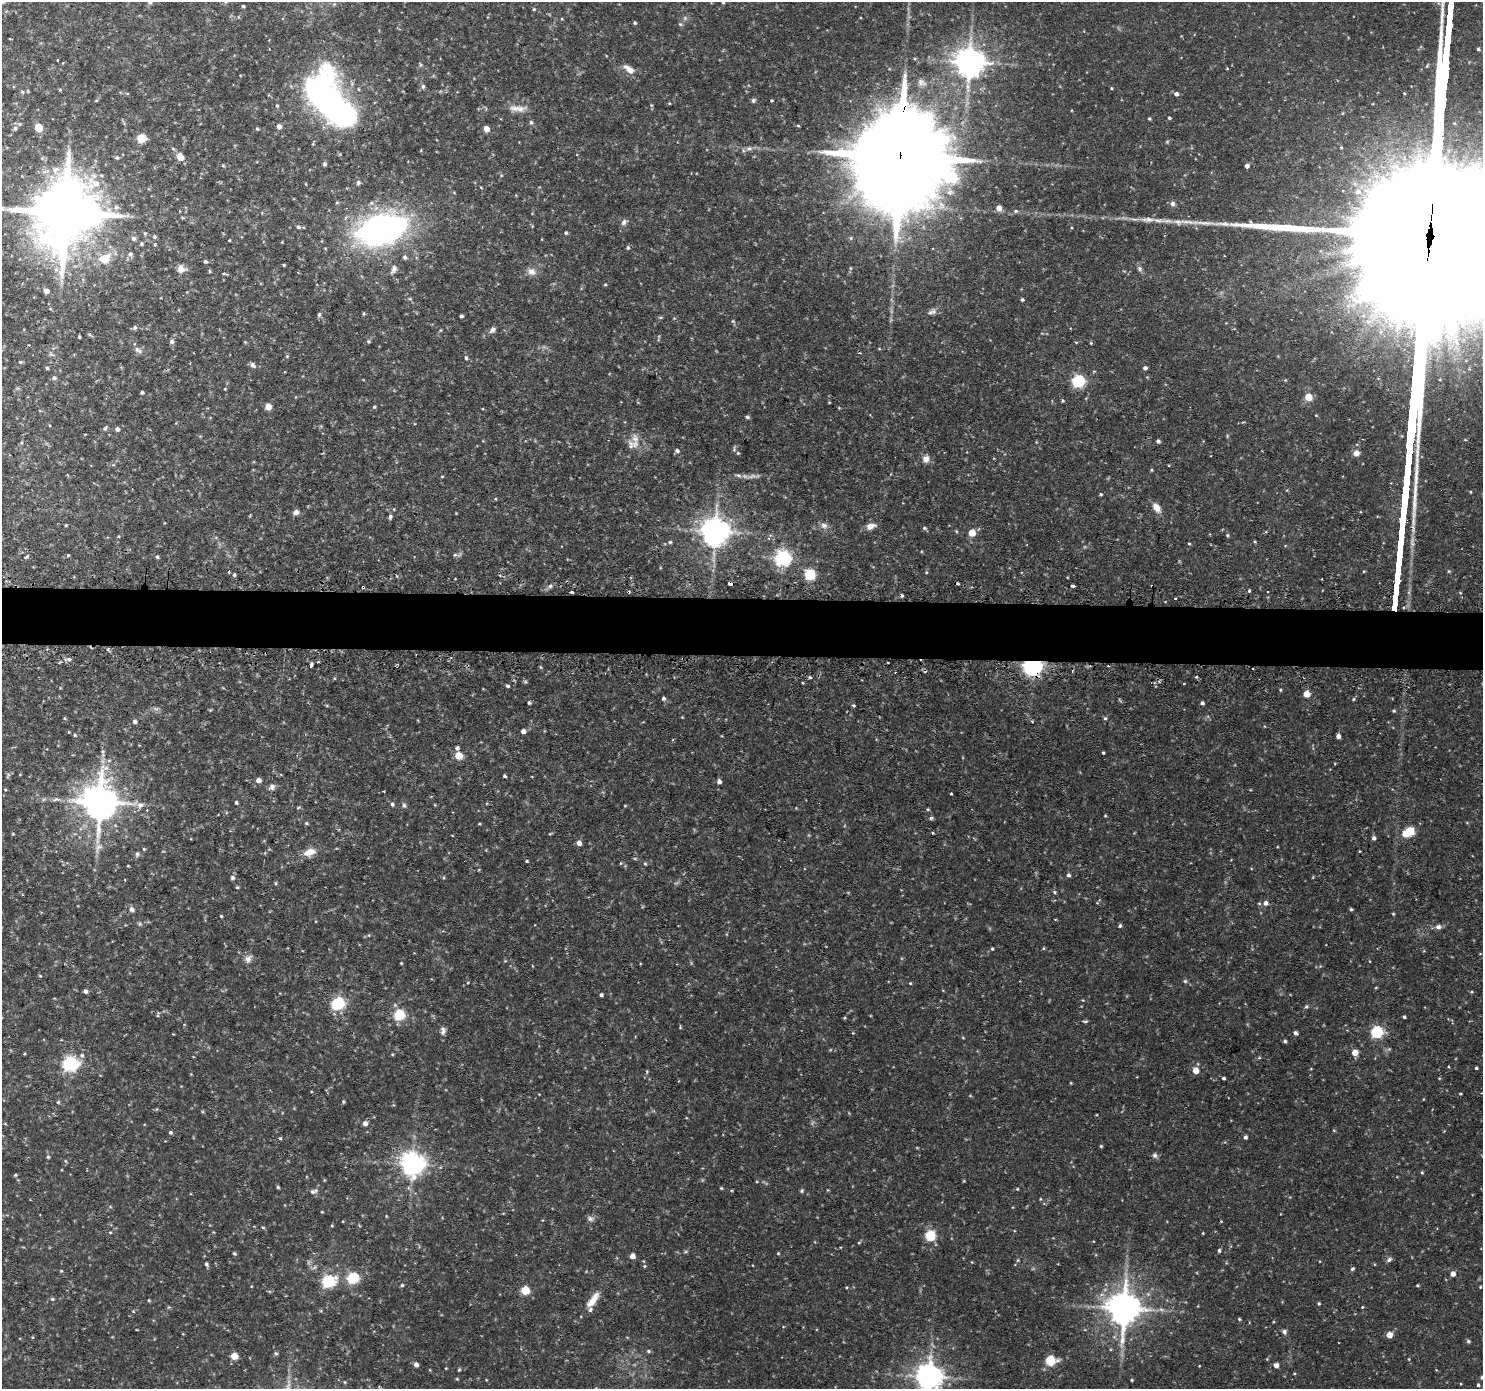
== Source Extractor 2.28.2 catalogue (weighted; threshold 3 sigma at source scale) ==
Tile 5 of 3 x 3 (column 2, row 2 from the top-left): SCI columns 1501-2981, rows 1516-2902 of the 4481 x 4514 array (HDU 1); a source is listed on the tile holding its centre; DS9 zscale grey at full resolution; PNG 1485 x 1391 px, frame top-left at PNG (2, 2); no overlay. Shown black and unused: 4% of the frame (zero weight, under 2 of 3 exposures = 3% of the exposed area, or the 3 px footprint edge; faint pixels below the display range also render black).
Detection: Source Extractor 2.28.2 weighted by HDU 2 'WHT'; one run over the whole footprint, this tile lists its part. Background 0.0946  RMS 0.0078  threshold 0.0353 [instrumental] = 3 sigma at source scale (4.5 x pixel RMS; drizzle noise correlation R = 1.50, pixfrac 1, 0.05/0.05 arcsec/px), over >= 5 px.
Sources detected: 344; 4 too faint to see at this stretch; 2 inside a brighter object's white glare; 10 cosmic-ray / hot-pixel residue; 2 long thin detections or spike segments (spike, bleed or trail) — not listed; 3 inside a brighter listed object's ellipse — not listed separately; the other 323 listed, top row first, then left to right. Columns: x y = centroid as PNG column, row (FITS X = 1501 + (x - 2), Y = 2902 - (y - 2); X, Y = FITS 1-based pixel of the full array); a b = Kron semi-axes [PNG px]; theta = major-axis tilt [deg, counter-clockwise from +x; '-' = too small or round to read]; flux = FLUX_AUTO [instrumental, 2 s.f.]
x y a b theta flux
150 2 6 6 - 1.9
723 2 4 4 - 0.87
243 6 3 3 - 1
534 9 5 4 - 0.89
635 23 4 4 - 1.1
680 24 6 6 - 1.3
969 62 9 8 - 1300
629 69 16 8 -38 6.4
423 86 6 6 - 2
1111 88 4 3 - 0.73
60 89 5 3 - 0.81
22 92 5 4 - 1.1
1176 94 5 4 - 2.7
323 98 51 30 -50 330
753 100 6 6 - 1.5
771 100 3 3 - 0.78
96 101 5 3 - 0.71
277 105 5 4 - 0.97
651 105 5 4 - 0.79
515 108 18 9 -4 7.2
1169 118 4 3 - 1.1
1149 119 4 3 - 0.82
531 122 6 5 - 1.6
279 126 5 5 - 3.7
798 126 5 3 - 0.75
38 127 7 7 - 9.4
15 128 5 5 - 1.7
257 129 4 3 - 0.99
486 129 5 4 - 8.5
141 138 5 5 - 31
749 148 10 6 5 3
900 154 57 22 85 29000
180 157 6 5 - 10
117 158 5 4 - 1.4
324 164 5 5 - 1.2
223 165 5 3 - 0.78
1247 166 4 4 - 3.1
358 183 6 5 - 1.4
1358 191 9 9 - 6.9
950 192 9 7 10 4
1173 204 7 6 - 2.4
116 207 8 7 - 2.5
999 208 5 5 - 6
1016 211 5 5 - 1.2
65 212 21 14 83 7500
1158 220 17 5 -9 5.6
624 222 9 6 53 2.6
1178 222 14 7 -15 4.9
298 227 6 4 -19 1.6
381 229 56 32 16 210
145 233 5 4 - 1.1
566 233 5 4 - 1.1
154 237 5 5 - 1.3
133 238 6 6 - 2.1
229 240 3 2 - 0.66
282 242 3 3 - 0.51
141 244 5 4 - 1.1
155 244 4 4 - 0.83
628 248 5 4 - 1.4
130 254 7 6 - 2.3
405 257 6 5 - 2
104 258 15 12 24 16
206 262 6 4 -30 1.5
284 265 3 3 - 0.9
181 269 10 9 - 5
394 269 12 7 67 3.7
1140 269 8 6 -76 2.1
209 271 5 3 - 0.84
532 271 12 9 -29 5
225 274 8 3 -15 0.97
605 284 4 4 - 0.83
46 291 5 5 - 5
1022 300 4 4 - 1.2
930 313 10 6 29 2.8
319 314 6 5 - 1.6
461 316 4 3 - 1.7
660 317 6 3 -18 0.88
733 321 4 4 - 0.9
135 327 6 5 - 1.6
493 330 8 6 41 2.8
89 334 5 3 - 0.96
79 337 3 3 - 0.99
368 341 6 4 70 1.2
172 342 5 5 - 2.4
245 342 4 3 - 0.77
1076 342 5 3 - 0.63
1091 343 5 3 - 0.69
138 350 12 6 -36 3
287 356 5 4 - 0.95
466 358 5 4 - 1.3
20 362 5 4 - 0.91
252 365 7 6 - 2.5
47 368 4 4 - 1.2
1145 368 4 4 - 2
284 372 3 2 - 0.85
54 378 6 5 - 1.8
1285 380 4 4 - 0.72
1078 381 6 6 - 120
225 389 4 3 - 0.65
142 392 4 3 - 1.6
1308 397 5 5 - 20
1063 401 4 3 - 0.91
268 407 5 5 - 13
374 407 4 4 - 0.93
747 417 5 4 - 1.5
105 428 7 5 45 1.7
117 429 5 5 - 2.6
1158 441 4 3 - 2
21 443 5 3 - 0.88
635 444 14 10 74 6.9
677 450 5 5 - 2
738 453 5 5 - 1
1356 453 7 7 - 4.1
926 459 10 9 - 4.3
1151 470 5 3 - 0.77
738 475 9 5 -8 2.2
442 476 4 3 - 0.56
1101 494 4 3 - 1.1
495 499 4 4 - 0.76
1156 508 10 7 -59 6.6
296 512 7 6 - 2.9
390 516 6 5 - 1.6
66 525 4 3 - 0.68
824 525 10 7 -23 3.7
871 526 12 7 14 5.2
924 528 5 4 - 1.3
715 531 8 8 - 1100
956 531 5 3 - 0.74
972 533 5 5 - 16
1227 535 4 4 - 0.94
670 542 5 4 - 1.4
1189 544 3 3 - 0.91
68 555 3 3 - 1.5
455 555 6 5 - 1.3
27 556 4 3 - 2.2
157 557 4 4 - 1.2
783 558 6 6 - 250
229 572 3 3 - 1.5
926 572 4 3 - 0.74
810 574 5 5 - 72
234 575 5 4 - 1.1
730 584 4 3 - 5.2
550 586 6 5 - 1.8
1073 586 4 3 - 2.8
363 587 3 3 - 2.2
1249 591 3 3 - 2
571 592 3 3 - 1.8
1396 594 36 3 84 7300
1175 598 3 2 - 1.2
108 649 5 4 - 1.4
451 657 3 2 - 0.75
68 659 11 5 7 2.5
311 665 5 3 - 5.8
1032 665 7 6 - 440
810 677 5 4 - 1.2
1197 677 3 3 - 1.6
525 682 5 4 - 1
508 686 4 4 - 1.3
1280 690 4 4 - 0.81
1306 694 5 5 - 12
663 698 4 4 - 1.5
529 703 4 3 - 1.1
1202 703 4 4 - 1.8
854 705 4 3 - 1.3
156 709 7 4 -1 1.6
1105 718 5 5 - 1.2
135 721 5 5 - 2.5
523 731 5 4 - 3.5
75 735 4 4 - 1
1338 736 4 4 - 3.1
457 748 5 5 - 1.8
103 751 7 4 -72 1.4
1103 753 3 3 - 0.97
459 756 5 5 - 21
109 760 6 4 0 1.5
504 776 4 3 - 1.3
258 780 5 5 - 4.2
719 781 5 4 - 3
272 787 8 7 - 3
5 790 3 3 - 0.69
384 791 2 2 - 0.73
951 794 3 3 - 1
55 799 8 5 20 1.9
99 802 11 10 - 2100
236 802 5 4 - 1.1
392 804 5 5 - 1.5
140 805 9 8 - 4.1
404 805 6 6 - 1.8
435 805 5 3 - 0.58
625 806 4 3 - 0.65
298 808 6 3 20 0.88
928 809 4 4 - 0.79
1105 816 4 3 - 0.76
931 818 5 5 - 1.3
307 823 5 4 - 0.93
479 824 5 3 - 0.71
1410 831 5 5 - 41
933 833 3 3 - 0.68
13 834 4 3 - 0.67
1405 834 5 4 - 9
1374 838 5 5 - 2.2
579 843 5 4 - 4.4
98 848 17 9 62 6.1
144 849 4 4 - 0.86
309 852 15 9 18 8.8
137 854 8 5 73 1.7
635 859 5 3 - 0.84
527 861 3 3 - 0.94
621 863 5 3 - 0.62
645 864 5 3 - 0.82
128 866 4 3 - 0.59
1068 875 5 5 - 1.8
232 878 6 5 - 1.7
124 880 3 3 - 0.96
275 883 6 4 90 0.83
237 887 4 4 - 0.91
1265 903 7 7 - 3.6
131 909 8 6 -40 3.1
1351 909 4 3 - 1.2
221 916 4 3 - 0.77
1120 926 5 4 - 1.2
1438 927 9 6 -2 2.9
369 935 5 3 - 0.72
1043 948 5 3 - 0.75
992 949 4 3 - 0.84
248 959 12 9 58 4.1
401 963 3 3 - 0.7
40 976 5 3 - 0.67
1185 981 5 5 - 1.2
910 983 4 3 - 0.71
86 991 4 4 - 2.5
601 995 4 4 - 1.6
338 1003 7 6 - 120
158 1014 9 3 75 1.1
399 1014 5 5 - 71
1404 1017 3 3 - 1.4
844 1018 4 3 - 0.86
1085 1021 8 3 0 1.1
680 1027 4 4 - 0.7
443 1031 11 7 84 3.1
1376 1032 6 5 - 100
853 1033 4 4 - 0.59
1295 1033 5 4 - 2.3
1285 1041 4 4 - 1.5
1355 1052 5 4 - 9.7
24 1054 4 3 - 0.71
82 1055 6 6 - 2.1
1259 1058 5 3 - 0.82
70 1063 6 6 - 200
1476 1068 3 3 - 1.1
1196 1070 5 5 - 11
1223 1078 4 3 - 1.3
1071 1083 4 3 - 0.58
1460 1094 3 3 - 0.73
58 1102 5 4 - 0.99
343 1102 5 3 - 0.88
365 1123 5 5 - 3.8
170 1132 5 4 - 1.4
1245 1137 4 4 - 2
280 1138 4 4 - 0.87
1101 1146 4 4 - 0.84
1155 1155 7 6 - 2.1
48 1157 5 4 - 1.1
65 1161 5 5 - 0.95
412 1164 8 7 - 700
1422 1172 4 4 - 0.87
15 1175 4 3 - 0.87
278 1187 3 3 - 1.2
721 1188 5 3 - 0.85
1017 1189 4 3 - 0.77
314 1191 12 6 19 2.7
802 1191 6 4 48 1.1
1040 1199 5 3 - 0.65
322 1212 3 3 - 0.59
386 1216 5 3 - 0.61
590 1219 9 7 -12 2.6
332 1226 4 3 - 0.61
263 1227 5 3 - 0.81
110 1232 4 4 - 0.75
1203 1233 4 3 - 0.61
930 1235 5 5 - 63
1219 1251 4 4 - 1.4
234 1253 5 4 - 1.1
778 1253 4 4 - 0.76
632 1256 4 4 - 6
1389 1259 9 5 39 1.9
1018 1260 6 4 71 0.93
972 1262 4 3 - 0.58
206 1264 5 4 - 1.5
644 1266 5 4 - 0.91
1352 1269 5 4 - 1.2
61 1271 4 4 - 0.75
1453 1274 5 4 - 4.9
353 1278 6 5 - 84
328 1281 6 6 - 120
402 1285 4 4 - 1.1
1417 1285 3 3 - 0.78
1480 1287 3 3 - 0.73
525 1290 5 5 - 36
52 1299 5 4 - 1.2
149 1300 4 3 - 0.76
593 1300 23 8 52 10
1319 1304 3 3 - 1.1
1362 1307 4 4 - 0.68
1124 1308 10 9 - 1700
1239 1319 4 4 - 0.88
1284 1332 7 6 - 1.9
1389 1335 4 4 - 11
1468 1341 5 4 - 1.4
649 1351 5 4 - 1.2
276 1353 5 5 - 1.3
234 1356 5 5 - 18
1050 1360 6 5 - 54
416 1364 5 4 - 3.7
1276 1365 5 5 - 3.6
446 1368 4 3 - 0.63
459 1370 5 3 - 0.91
929 1377 8 8 - 940
1482 1377 4 3 - 1.2
457 1379 4 3 - 0.68
1131 1380 4 3 - 1
345 1382 4 4 - 0.84
1478 1385 4 3 - 1.3
Overlapping masked pixels (flux is a lower limit): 6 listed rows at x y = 900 154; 65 212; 730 584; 363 587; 1396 594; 1032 665
Isophote crosses this tile's border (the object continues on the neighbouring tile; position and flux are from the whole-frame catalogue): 6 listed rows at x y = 150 2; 723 2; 323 98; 65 212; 929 1377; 1482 1377